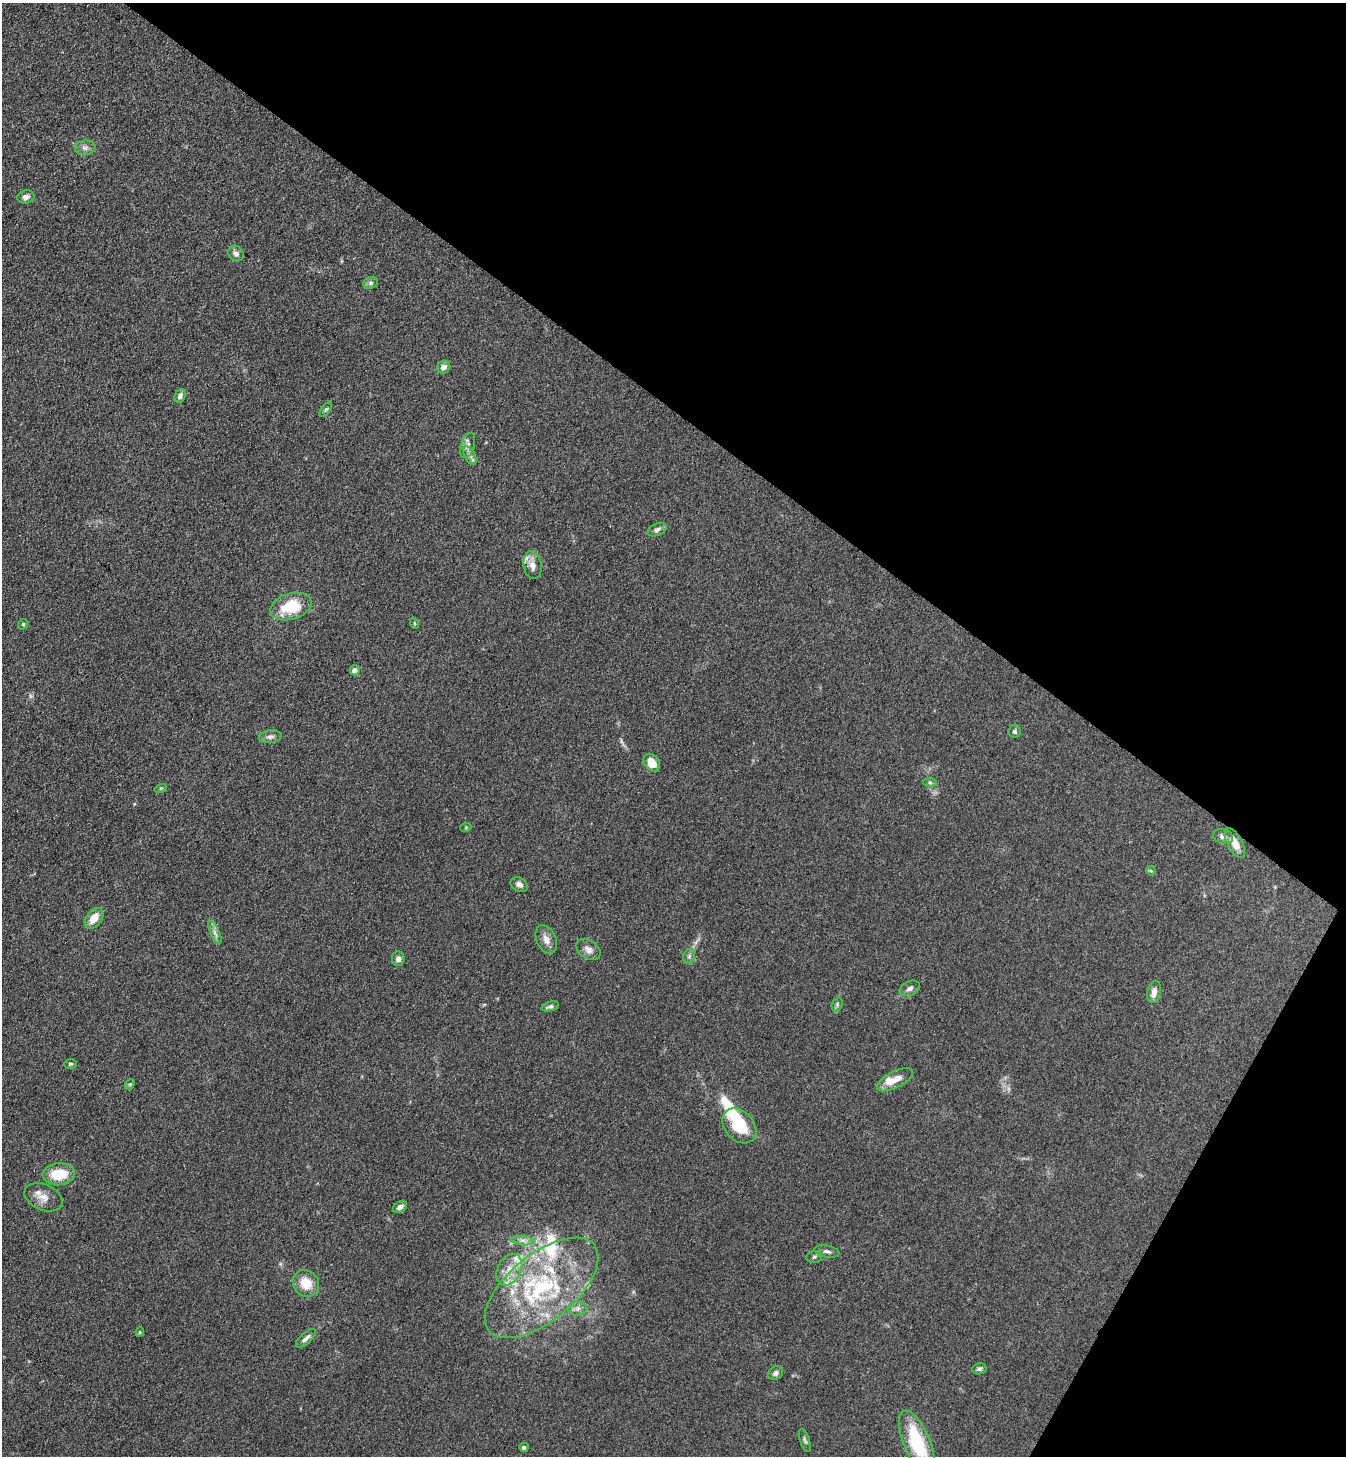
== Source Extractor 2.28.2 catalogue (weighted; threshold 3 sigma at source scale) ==
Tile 8 of 4 x 4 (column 4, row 2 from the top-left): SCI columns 4231-5574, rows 2945-4398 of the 5911 x 5888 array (HDU 1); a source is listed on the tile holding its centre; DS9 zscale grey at full resolution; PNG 1348 x 1458 px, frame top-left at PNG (2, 3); each listed source drawn as its Kron ellipse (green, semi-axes under 4 px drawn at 4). Shown black and unused: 33% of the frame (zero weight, under 3 of 4 exposures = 5% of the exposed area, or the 3 px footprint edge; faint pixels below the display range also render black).
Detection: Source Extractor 2.28.2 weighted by HDU 2 'WHT'; one run over the whole footprint, this tile lists its part. Background 0.176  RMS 0.0084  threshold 0.038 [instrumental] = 3 sigma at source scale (4.5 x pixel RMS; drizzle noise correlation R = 1.50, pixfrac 1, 0.05/0.05 arcsec/px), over >= 5 px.
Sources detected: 68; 1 inside a brighter object's white glare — neither listed nor drawn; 11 inside a brighter listed object's ellipse — not listed separately; the other 56 listed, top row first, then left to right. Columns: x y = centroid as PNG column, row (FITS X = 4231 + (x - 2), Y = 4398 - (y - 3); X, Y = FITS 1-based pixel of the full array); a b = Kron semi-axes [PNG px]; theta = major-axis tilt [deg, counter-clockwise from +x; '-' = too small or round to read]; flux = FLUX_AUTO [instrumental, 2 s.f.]
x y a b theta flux
85 148 10 7 7 3.5
26 197 8 6 12 3.6
236 253 8 7 - 3.7
371 283 7 5 21 2.1
444 367 7 6 - 4.3
180 396 7 5 65 2.9
326 409 9 4 54 1.5
468 445 13 7 72 4
470 456 10 5 -62 2.7
657 530 10 6 25 2.7
533 565 14 9 -80 6.9
291 606 21 13 17 35
414 623 6 3 -72 0.89
23 624 5 4 - 1.1
355 670 5 5 - 6
1015 731 6 6 - 2
270 737 11 6 6 3.4
652 763 9 7 -54 14
930 783 7 4 -2 1.4
161 788 6 4 18 0.93
466 827 5 3 - 0.77
1223 836 10 7 -17 3.7
1235 843 16 7 -62 11
1151 871 5 4 - 0.9
519 884 9 7 -26 3.4
94 918 12 7 52 11
215 933 12 4 -66 3.3
546 939 15 9 -66 6.7
588 950 13 9 -35 5
689 956 8 6 70 2.2
398 959 7 6 - 3.5
910 988 11 7 26 3.5
1154 992 11 7 77 6.6
837 1004 7 5 71 1.7
550 1006 9 4 15 2.6
71 1064 6 5 - 1.3
895 1080 20 8 27 11
130 1084 6 4 45 1.1
739 1126 19 14 -48 33
59 1174 16 11 5 23
43 1197 20 13 -24 9
400 1207 7 5 28 3.7
523 1241 12 4 -5 3.6
827 1251 13 6 -11 3.2
814 1257 8 6 16 2.1
509 1270 17 11 62 12
306 1283 14 12 -48 15
542 1288 68 33 39 110
578 1309 9 7 1 3.3
140 1332 5 4 - 0.94
306 1338 12 5 42 3.7
979 1369 7 5 7 2
776 1373 8 6 34 2.8
805 1440 12 5 -71 2.1
917 1443 34 13 -68 55
524 1447 4 4 - 2.6
Isophote crosses this tile's border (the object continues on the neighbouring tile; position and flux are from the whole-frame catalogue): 1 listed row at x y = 917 1443